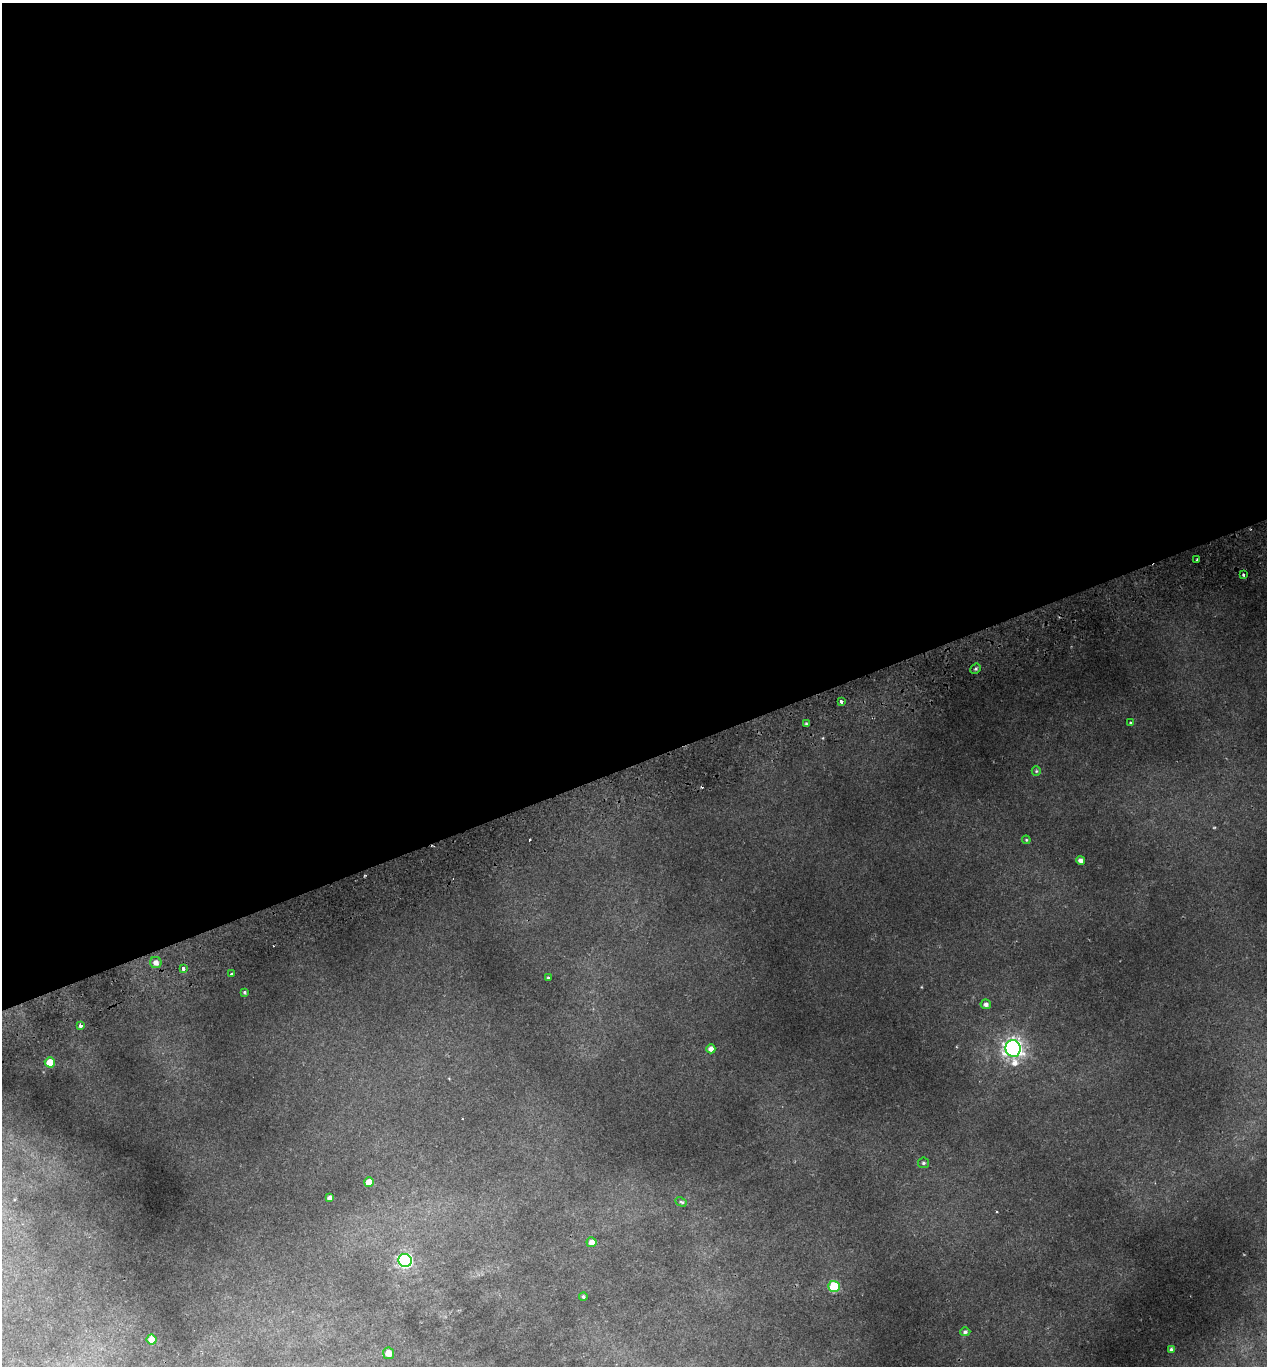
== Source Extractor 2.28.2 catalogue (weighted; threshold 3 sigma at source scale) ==
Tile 2 of 4 x 4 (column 2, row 1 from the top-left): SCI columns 1394-2658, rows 4152-5515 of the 5369 x 5573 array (HDU 1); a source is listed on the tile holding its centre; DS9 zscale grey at full resolution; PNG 1269 x 1368 px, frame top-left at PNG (2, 3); each listed source drawn as its Kron ellipse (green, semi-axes under 4 px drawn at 4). Shown black and unused: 56% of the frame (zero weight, under 2 of 3 exposures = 4% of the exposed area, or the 3 px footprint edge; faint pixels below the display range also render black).
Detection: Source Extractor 2.28.2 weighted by HDU 2 'WHT'; one run over the whole footprint, this tile lists its part. Background 0.0406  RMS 0.0035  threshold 0.0158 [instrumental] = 3 sigma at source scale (4.5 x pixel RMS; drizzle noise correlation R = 1.50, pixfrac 1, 0.0396/0.0396 arcsec/px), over >= 5 px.
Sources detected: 33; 2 cosmic-ray / hot-pixel residue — neither listed nor drawn; the other 31 listed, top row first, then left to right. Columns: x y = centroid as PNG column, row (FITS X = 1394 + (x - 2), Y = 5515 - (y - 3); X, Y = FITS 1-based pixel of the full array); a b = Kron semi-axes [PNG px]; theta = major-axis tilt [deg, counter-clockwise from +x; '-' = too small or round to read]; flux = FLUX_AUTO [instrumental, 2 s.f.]
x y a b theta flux
1197 560 3 2 - 0.33
1244 575 3 3 - 1.1
976 669 5 4 - 0.62
841 701 4 3 - 3.8
806 723 3 3 - 0.6
1130 723 3 2 - 0.39
1036 771 5 4 - 0.46
1026 840 4 4 - 0.39
1081 860 4 4 - 1.5
156 963 5 5 - 1.9
183 968 3 3 - 1.3
231 974 3 3 - 0.78
548 978 3 3 - 0.46
244 992 3 3 - 0.5
986 1004 5 5 - 1.2
81 1026 4 3 - 3.8
1013 1048 8 7 - 180
711 1049 4 4 - 1.9
50 1062 5 5 - 5.8
923 1163 5 5 - 0.64
369 1182 5 5 - 4.4
330 1198 4 4 - 1.3
681 1202 6 4 -28 0.78
592 1242 5 5 - 2.1
405 1260 7 6 - 66
834 1286 5 5 - 19
583 1297 4 4 - 0.62
965 1332 5 4 - 0.76
152 1339 5 5 - 4.4
1171 1349 3 3 - 0.57
389 1353 6 5 - 3.5